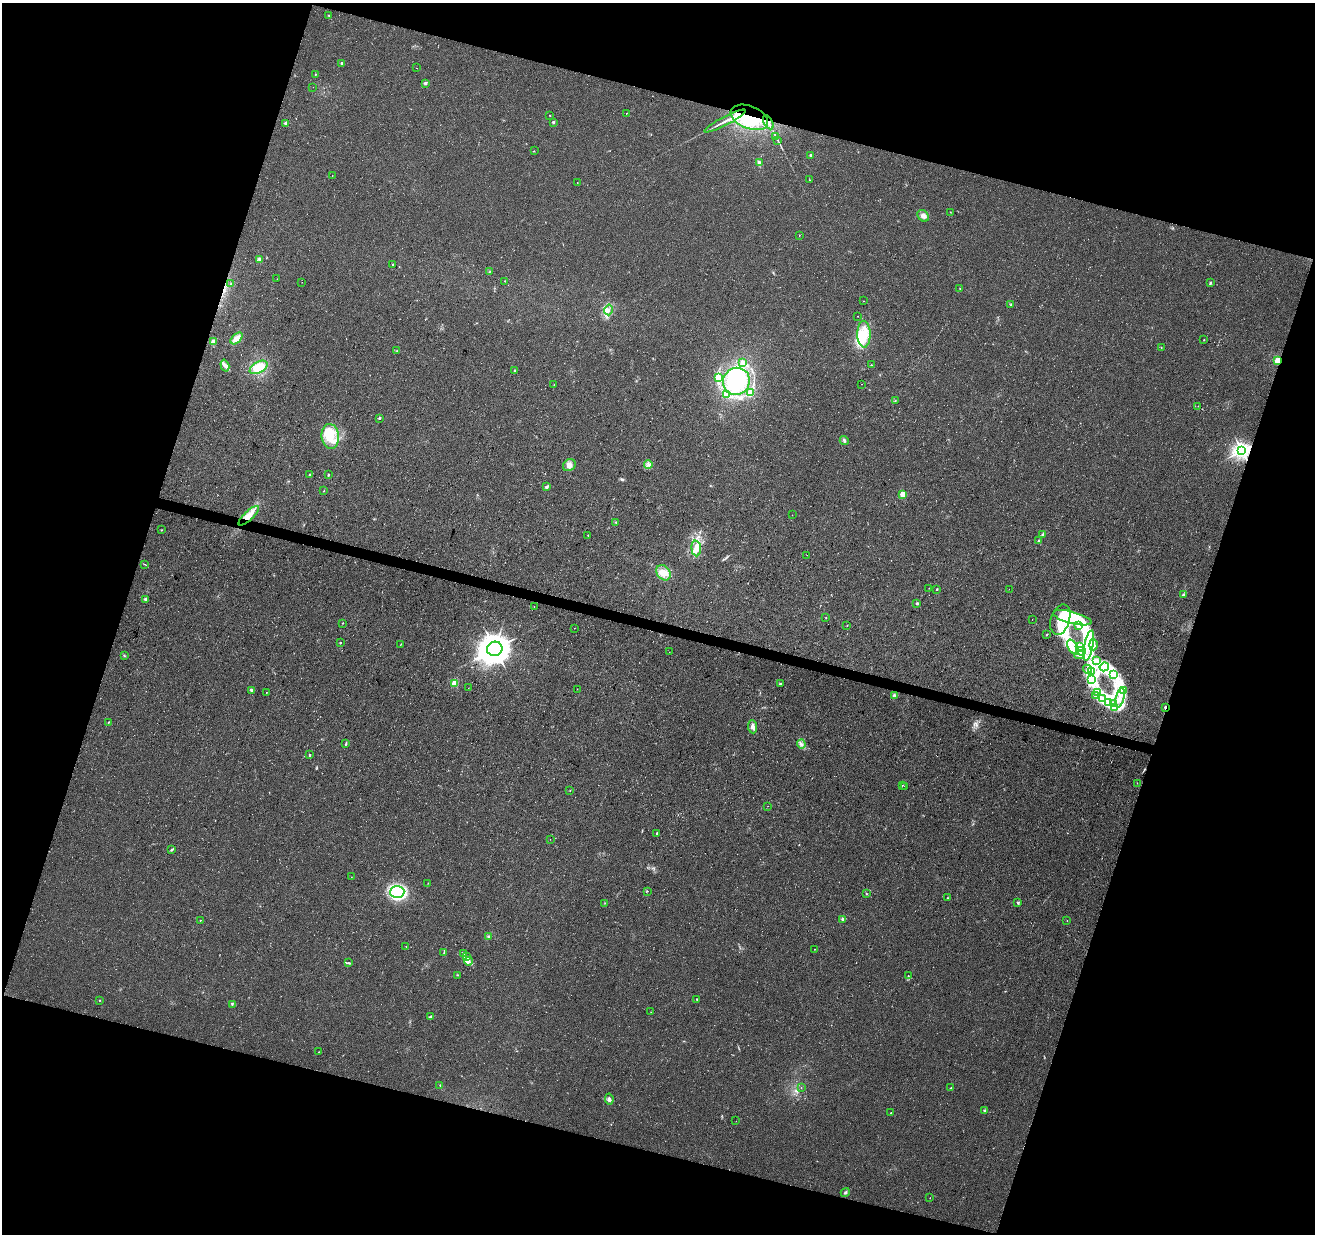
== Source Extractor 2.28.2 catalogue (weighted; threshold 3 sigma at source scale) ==
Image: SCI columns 10-5258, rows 282-5208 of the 5258 x 5429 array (HDU 1 of 3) = the unmasked area's bounding box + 8 px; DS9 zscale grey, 4 x 4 block average (1 PNG px = mean of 4 x 4 image px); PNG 1317 x 1236 px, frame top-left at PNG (2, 3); each listed source drawn as its Kron ellipse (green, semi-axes under 4 px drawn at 4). Shown black and unused: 35% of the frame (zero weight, under 3 of 4 exposures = <1% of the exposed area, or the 3 px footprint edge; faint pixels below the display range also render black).
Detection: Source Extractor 2.28.2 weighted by HDU 2 'WHT'. Background 0.0339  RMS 0.0092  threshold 0.0414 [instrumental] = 3 sigma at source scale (4.5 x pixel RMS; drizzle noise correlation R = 1.50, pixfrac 1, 0.0396/0.0396 arcsec/px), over >= 5 px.
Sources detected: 207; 7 inside a brighter object's white glare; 2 cosmic-ray / hot-pixel residue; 1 long thin detection or spike segment (spike, bleed or trail) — neither listed nor drawn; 2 coinciding with a brighter row at this scale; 18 inside a brighter listed object's ellipse — not listed separately; the other 177 listed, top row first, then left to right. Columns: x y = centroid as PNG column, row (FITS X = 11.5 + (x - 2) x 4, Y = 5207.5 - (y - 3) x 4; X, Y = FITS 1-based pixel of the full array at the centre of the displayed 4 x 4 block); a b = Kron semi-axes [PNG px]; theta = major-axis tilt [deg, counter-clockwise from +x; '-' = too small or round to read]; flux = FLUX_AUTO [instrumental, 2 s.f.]
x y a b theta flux
329 15 2 2 - 6.3
341 63 2 2 - 19
417 68 2 2 - 1
315 74 2 2 - 5
425 83 2 2 - 42
313 87 2 2 - 0.67
626 113 2 2 - 1.7
550 115 2 2 - 5.8
749 117 20 11 -22 220
725 121 23 2 28 35
553 122 2 2 - 33
768 122 7 2 -59 19
286 123 3 3 - 8.7
776 137 3 2 - 3.8
778 141 3 2 - 4.9
534 151 2 2 - 1.3
810 155 2 2 - 20
759 163 3 3 - 11
332 175 2 2 - 2.1
809 180 2 2 - 3.3
577 182 2 2 - 1.3
951 212 2 2 - 1.6
923 216 6 5 - 24
799 235 2 2 - 1.5
260 259 4 3 - 14
393 264 2 2 - 4.4
490 271 2 2 - 1.7
277 279 2 2 - 2.9
505 281 2 2 - 2
302 282 2 2 - 1.2
1210 282 2 2 - 20
231 284 2 2 - 5.3
960 288 2 2 - 1.4
863 301 2 2 - 1.8
1011 305 2 2 - 2.3
608 310 5 3 - 16
858 316 2 2 - 2.3
864 334 13 6 -89 83
237 338 7 4 45 41
1204 340 2 2 - 5.5
213 342 2 2 - 140
1161 348 2 2 - 1.9
397 351 2 2 - 2.7
1278 361 2 2 - 320
743 362 2 2 - 57
871 365 2 2 - 3.3
225 366 6 4 -73 17
259 367 9 5 29 100
515 370 2 2 - 12
718 378 2 2 - 240
736 381 14 13 - 330
861 384 2 2 - 1.1
554 385 2 2 - 1.7
750 393 2 2 - 220
726 394 2 2 - 220
895 401 2 2 - 3.5
1198 406 2 2 - 2.6
379 418 2 2 - 28
330 436 12 8 -85 120
844 441 5 3 - 12
1242 450 3 3 - 2400
569 465 7 5 41 27
648 465 4 3 - 11
309 475 2 2 - 15
328 475 2 2 - 4.5
546 487 4 3 - 9.3
324 491 2 2 - 2.2
903 494 2 2 - 150
792 515 2 2 - 1.5
249 516 13 4 43 55
616 522 2 2 - 3.3
162 530 2 2 - 3.5
1043 534 3 2 - 7.2
588 535 2 2 - 3.9
1038 541 3 2 - 4.2
696 548 8 5 -85 38
807 555 2 2 - 2.4
145 564 2 2 - 1.5
663 573 8 6 -54 49
929 588 2 2 - 1.2
937 589 2 2 - 9.2
1009 589 2 2 - 1.8
1183 595 2 2 - 7.8
145 599 2 2 - 35
917 603 2 2 - 24
534 606 2 2 - 2.4
826 617 2 2 - 1.9
1072 618 20 6 -15 140
1032 620 2 2 - 0.75
1060 620 15 9 72 120
343 623 2 2 - 2.2
847 626 2 2 - 1.3
1079 626 4 3 - 10
574 628 2 2 - 1
1047 635 2 2 - 3.3
340 643 2 2 - 4.3
401 644 3 2 - 2.4
1089 645 15 4 78 87
1093 645 5 3 - 17
1079 646 3 2 - 6.3
1073 647 8 4 -60 49
495 649 8 7 - 7300
1081 651 5 2 - 20
669 652 2 2 - 1.2
124 655 2 2 - 2.5
1080 655 5 3 - 18
1097 660 3 2 - 8.7
1104 667 5 3 - 20
1088 669 4 3 - 13
1092 672 3 2 - 4.7
1113 674 2 2 - 3.6
1091 679 2 2 - 7.2
455 683 2 2 - 250
780 684 2 2 - 20
468 688 2 2 - 1.1
577 689 2 2 - 1.5
251 690 3 3 - 8.1
1124 691 3 2 - 5.6
266 693 2 2 - 2.4
1098 693 3 2 - 6.1
894 695 3 2 - 6.4
1096 695 2 2 - 5.7
1102 698 3 2 - 6.9
1120 698 10 3 77 37
1109 703 3 2 - 9.2
1113 703 3 2 - 6.4
1165 707 2 2 - 26
1115 708 2 2 - 6.6
108 722 2 2 - 4.9
752 727 6 4 -85 23
346 744 3 2 - 6.4
801 744 4 2 - 9.1
310 755 2 2 - 17
1137 783 2 2 - 1.5
902 785 2 2 - 2.1
905 786 2 2 - 1.2
570 791 2 2 - 3.1
768 806 2 2 - 0.93
657 833 2 2 - 8.5
550 839 2 2 - 1.1
171 849 2 2 - 8.2
351 877 2 2 - 1.2
428 883 2 2 - 2
647 891 2 2 - 3
397 892 7 6 - 230
866 894 2 2 - 2.6
947 898 2 2 - 2.4
605 903 2 2 - 1.5
1018 903 2 2 - 24
843 919 2 2 - 65
200 920 2 2 - 5.5
1067 920 2 2 - 1.4
488 937 3 2 - 5.3
406 947 2 2 - 1.8
814 949 2 2 - 3.7
444 953 2 2 - 2.4
464 954 3 2 - 6.3
467 956 3 2 - 4.9
469 961 4 2 - 12
349 963 4 2 - 6.2
457 975 2 2 - 1.8
908 975 2 2 - 1.8
697 999 2 2 - 7.5
99 1000 2 2 - 2.4
232 1004 2 2 - 3.7
651 1012 2 2 - 1.2
430 1016 3 2 - 6.3
319 1052 2 2 - 4.1
440 1085 2 2 - 3.4
801 1087 2 2 - 1.1
951 1087 2 2 - 2.4
609 1099 5 4 - 14
984 1110 2 2 - 18
891 1113 2 2 - 7
736 1121 2 2 - 0.8
845 1192 5 3 - 8.5
930 1198 2 2 - 1.6
Overlapping masked pixels (flux is a lower limit): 6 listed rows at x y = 749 117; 768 122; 1278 361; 1242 450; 249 516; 1165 707
Diffuse or blended objects may show on this block-average render without a row.